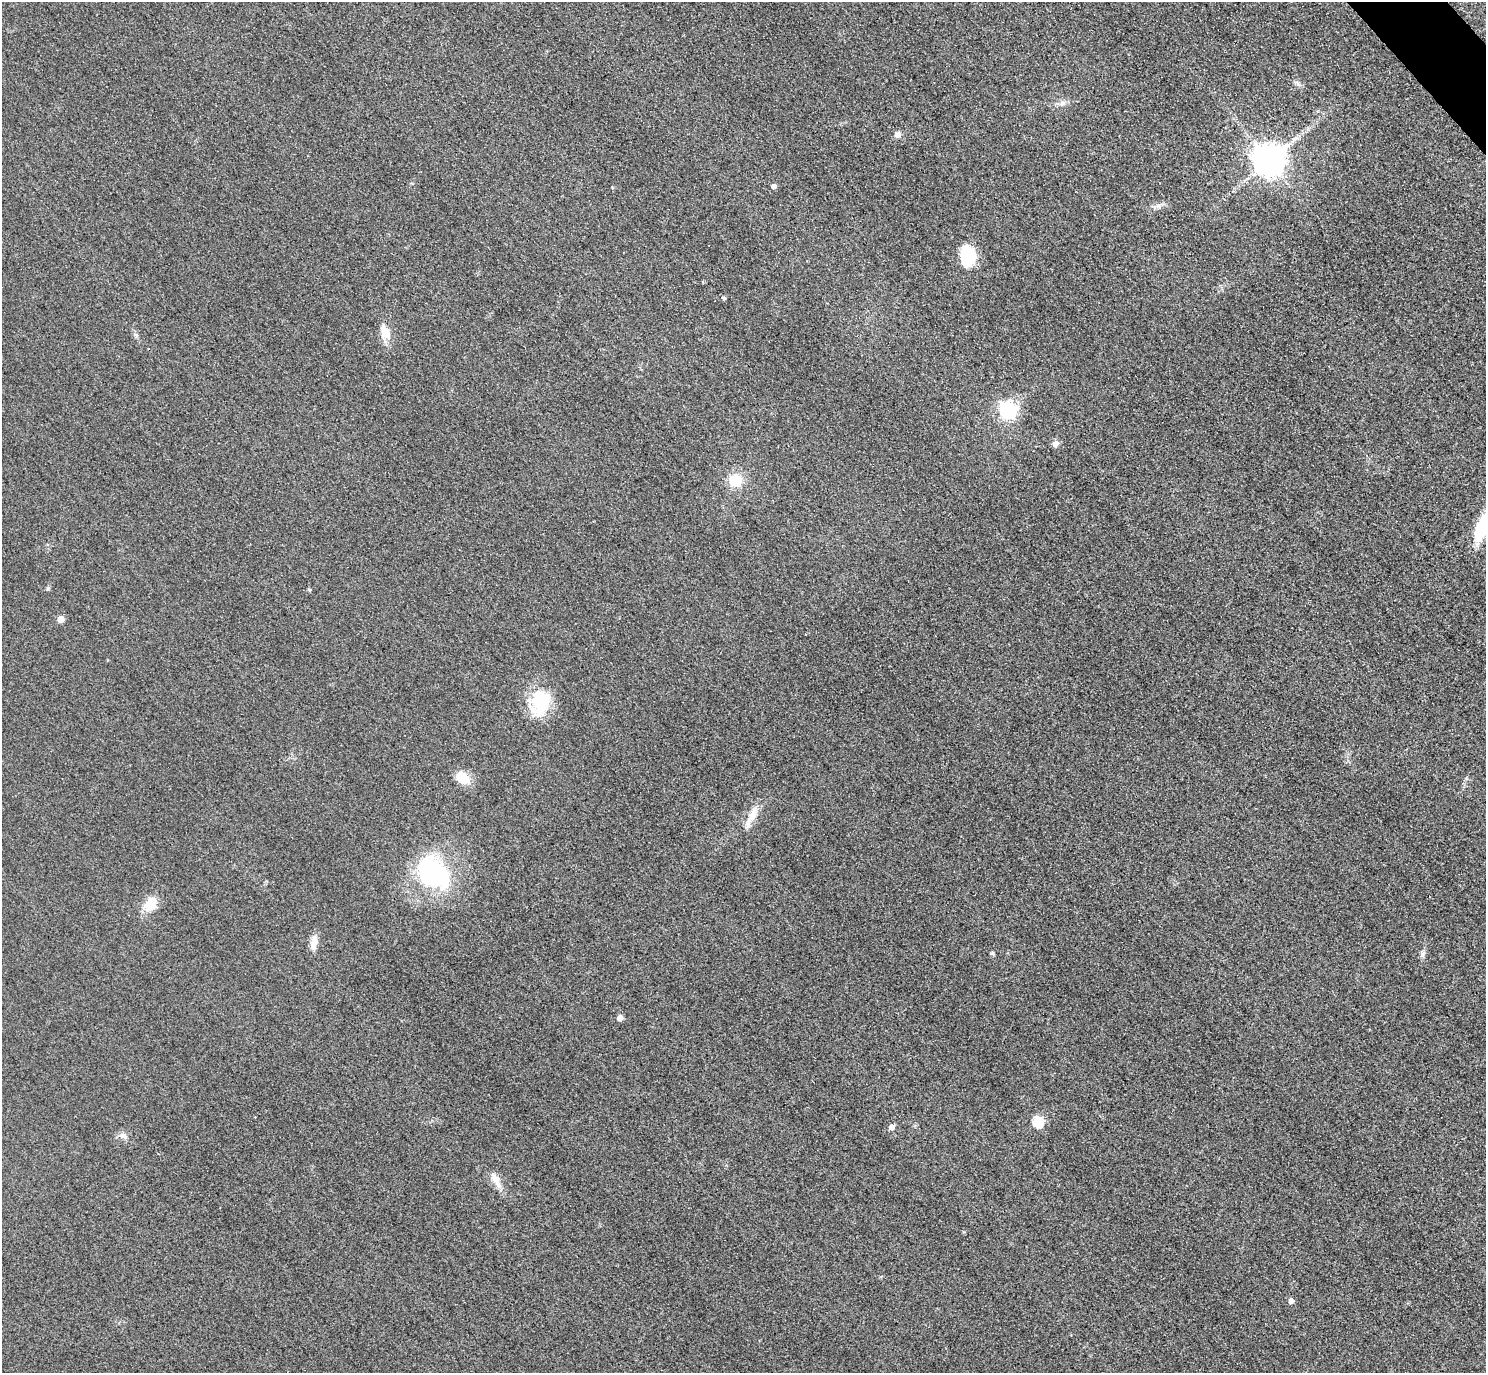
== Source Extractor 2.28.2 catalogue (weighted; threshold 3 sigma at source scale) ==
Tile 10 of 4 x 4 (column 2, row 3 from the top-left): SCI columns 1515-2998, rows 1698-3068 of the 5997 x 5994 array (HDU 1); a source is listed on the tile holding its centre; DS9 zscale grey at full resolution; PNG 1488 x 1375 px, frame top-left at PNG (2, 2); no overlay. Shown black and unused: <1% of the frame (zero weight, under 3 of 4 exposures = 3% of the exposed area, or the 3 px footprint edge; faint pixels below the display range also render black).
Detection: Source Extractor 2.28.2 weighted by HDU 2 'WHT'; one run over the whole footprint, this tile lists its part. Background 0.0469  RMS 0.017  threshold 0.0777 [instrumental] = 3 sigma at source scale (4.5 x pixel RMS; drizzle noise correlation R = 1.50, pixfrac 1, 0.05/0.05 arcsec/px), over >= 5 px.
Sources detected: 29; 1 inside a brighter object's white glare — not listed; the other 28 listed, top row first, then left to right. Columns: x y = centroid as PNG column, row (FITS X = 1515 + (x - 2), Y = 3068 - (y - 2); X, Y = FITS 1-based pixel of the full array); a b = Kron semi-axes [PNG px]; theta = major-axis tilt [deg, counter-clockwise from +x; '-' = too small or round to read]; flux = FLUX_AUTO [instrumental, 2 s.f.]
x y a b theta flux
1297 84 13 4 -33 5.1
898 134 9 7 45 7.2
1269 160 9 9 - 3100
774 186 5 4 - 7.9
1158 206 7 4 19 5.1
968 256 18 12 88 99
724 298 6 4 -2 2.4
385 332 20 12 -61 22
1007 410 7 7 - 520
1056 444 6 6 - 9.8
736 481 13 12 - 39
1480 529 20 9 74 92
48 588 6 4 71 2.4
309 590 4 3 - 2.7
60 619 5 5 - 23
540 702 29 19 80 93
462 778 17 12 -37 31
752 816 30 8 62 24
433 873 47 33 -45 190
149 907 18 14 6 26
314 942 19 8 82 16
992 953 5 5 - 2.7
620 1018 5 4 - 14
1038 1123 6 6 - 130
892 1127 5 5 - 12
123 1136 12 7 -20 8.6
496 1180 24 8 -60 18
1291 1301 5 5 - 9.1
Isophote crosses this tile's border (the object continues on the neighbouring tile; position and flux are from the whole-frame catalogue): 1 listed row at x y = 1480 529
Unlisted compact peaks at least as high as the median listed source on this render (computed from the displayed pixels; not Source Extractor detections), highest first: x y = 1422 954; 1062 103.